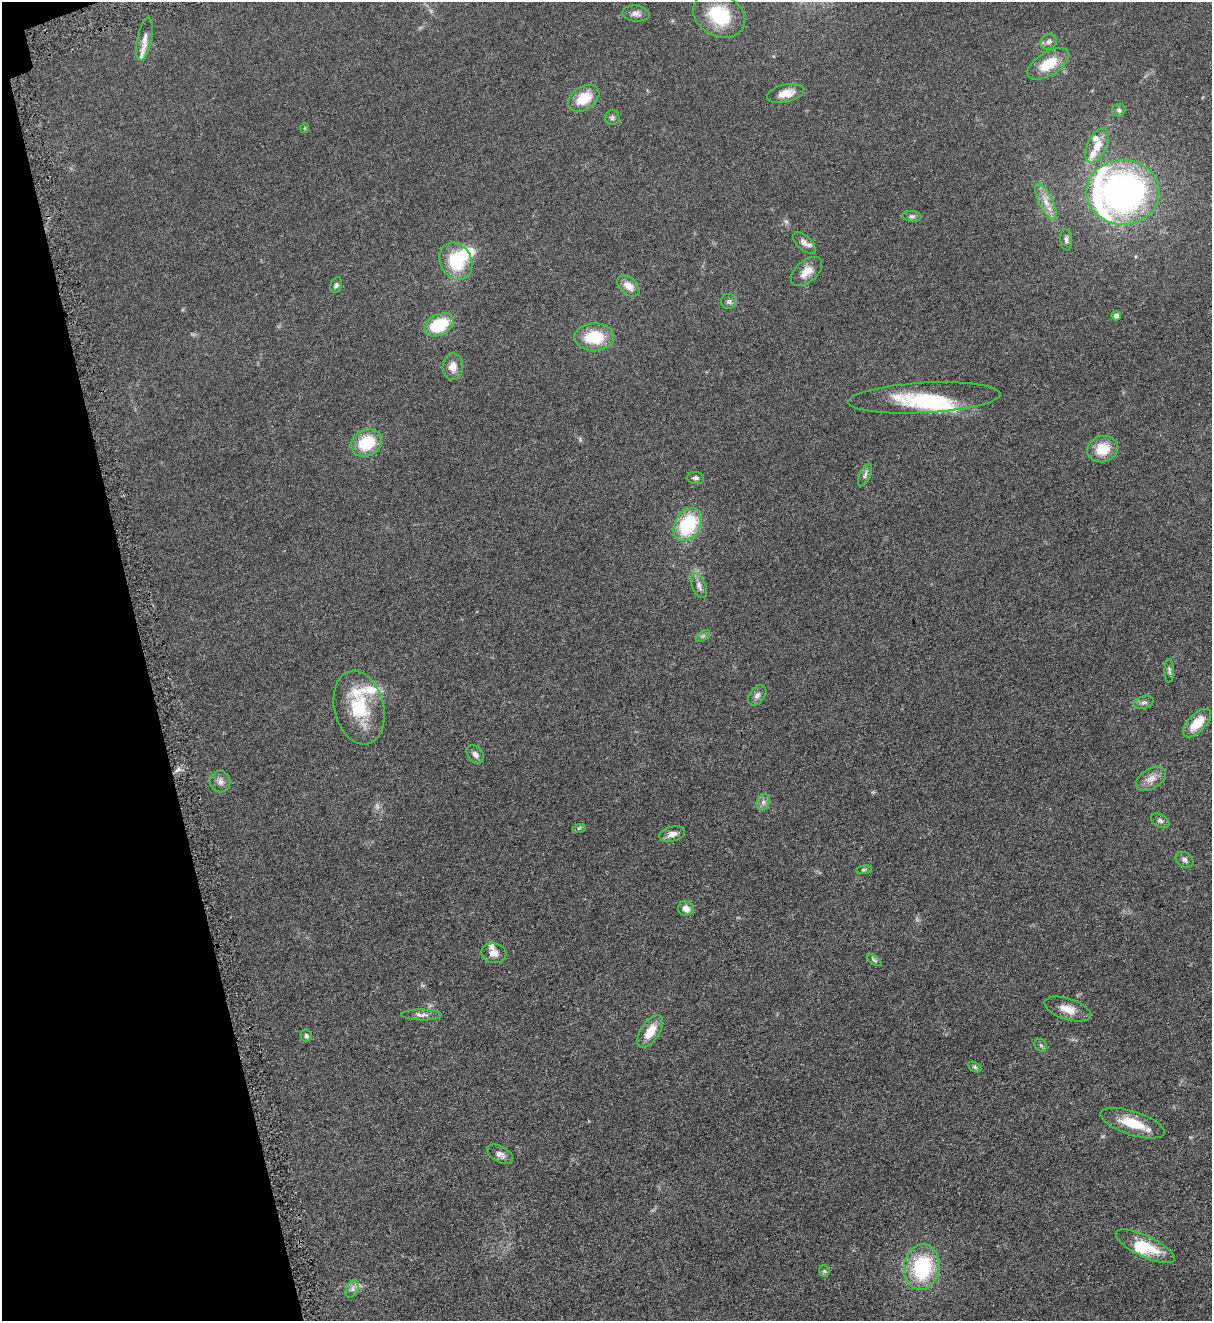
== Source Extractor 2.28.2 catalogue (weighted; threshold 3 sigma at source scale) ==
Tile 5 of 4 x 4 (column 1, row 2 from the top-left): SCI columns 315-1524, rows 2692-4010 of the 5347 x 5383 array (HDU 1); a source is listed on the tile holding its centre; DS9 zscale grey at full resolution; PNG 1214 x 1323 px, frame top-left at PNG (2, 2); each listed source drawn as its Kron ellipse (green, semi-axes under 4 px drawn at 4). Shown black and unused: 12% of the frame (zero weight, under 3 of 5 exposures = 4% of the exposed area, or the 3 px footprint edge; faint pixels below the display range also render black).
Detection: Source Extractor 2.28.2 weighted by HDU 2 'WHT'; one run over the whole footprint, this tile lists its part. Background 0.0758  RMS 0.0069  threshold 0.0309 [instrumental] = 3 sigma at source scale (4.5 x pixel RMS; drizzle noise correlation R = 1.50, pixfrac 1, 0.05/0.05 arcsec/px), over >= 5 px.
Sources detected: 77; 1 too faint to see at this stretch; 3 inside a brighter object's white glare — neither listed nor drawn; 11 inside a brighter listed object's ellipse — not listed separately; the other 62 listed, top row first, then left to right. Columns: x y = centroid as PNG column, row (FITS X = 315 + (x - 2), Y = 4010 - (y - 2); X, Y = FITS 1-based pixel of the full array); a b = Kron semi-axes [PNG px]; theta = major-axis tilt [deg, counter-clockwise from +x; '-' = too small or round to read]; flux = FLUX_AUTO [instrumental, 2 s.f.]
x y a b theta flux
636 14 14 8 -6 2.9
719 15 27 21 -29 31
145 39 22 7 78 5.1
1049 42 8 7 - 2.3
1048 64 23 11 32 15
786 93 19 8 13 7.3
584 98 17 11 32 15
1119 110 7 6 - 1.4
612 118 7 7 - 1.7
305 128 5 3 - 0.51
1097 146 18 9 65 8.9
1123 192 36 32 0 210
1046 202 20 7 -64 6.6
912 216 9 5 -4 1.6
1066 240 11 6 -85 2
804 243 14 7 -45 3.2
456 261 19 15 -62 26
807 272 18 10 41 7.5
336 285 8 5 71 1.5
628 286 13 8 -41 5.8
729 302 7 7 - 1.8
1116 316 5 4 - 3.3
439 325 16 10 27 28
594 337 20 13 1 22
453 367 13 10 87 5.7
924 398 76 15 3 36
367 443 16 13 26 21
1103 449 15 13 17 14
865 475 12 5 65 2
695 478 9 6 -5 1.8
688 524 18 12 58 41
699 586 13 7 -67 3
703 636 8 4 37 1.2
1169 671 12 4 -90 1.5
757 695 11 7 53 2.5
1144 702 10 6 16 2.1
359 708 37 24 -76 32
1197 723 18 9 45 14
475 755 10 7 -50 2.8
1151 779 16 10 31 5.2
220 782 10 10 - 3
763 802 8 6 70 2.3
1160 821 10 6 -29 1.7
579 828 7 4 17 0.94
672 834 13 7 15 3.9
1185 860 9 7 -34 2.1
864 870 8 4 8 1
686 908 8 7 - 4.7
494 953 13 9 -6 4.3
874 960 8 4 -35 1.1
1068 1009 24 10 -17 7.9
421 1015 20 5 -1 3.1
650 1031 19 9 56 9.8
306 1036 6 5 - 1.5
1041 1045 7 5 -46 1.1
975 1067 7 4 -26 1
1132 1123 33 12 -18 17
500 1154 14 8 -29 3.2
1145 1246 32 10 -26 20
922 1267 23 18 81 48
824 1271 6 5 - 0.94
352 1289 9 6 61 2.3